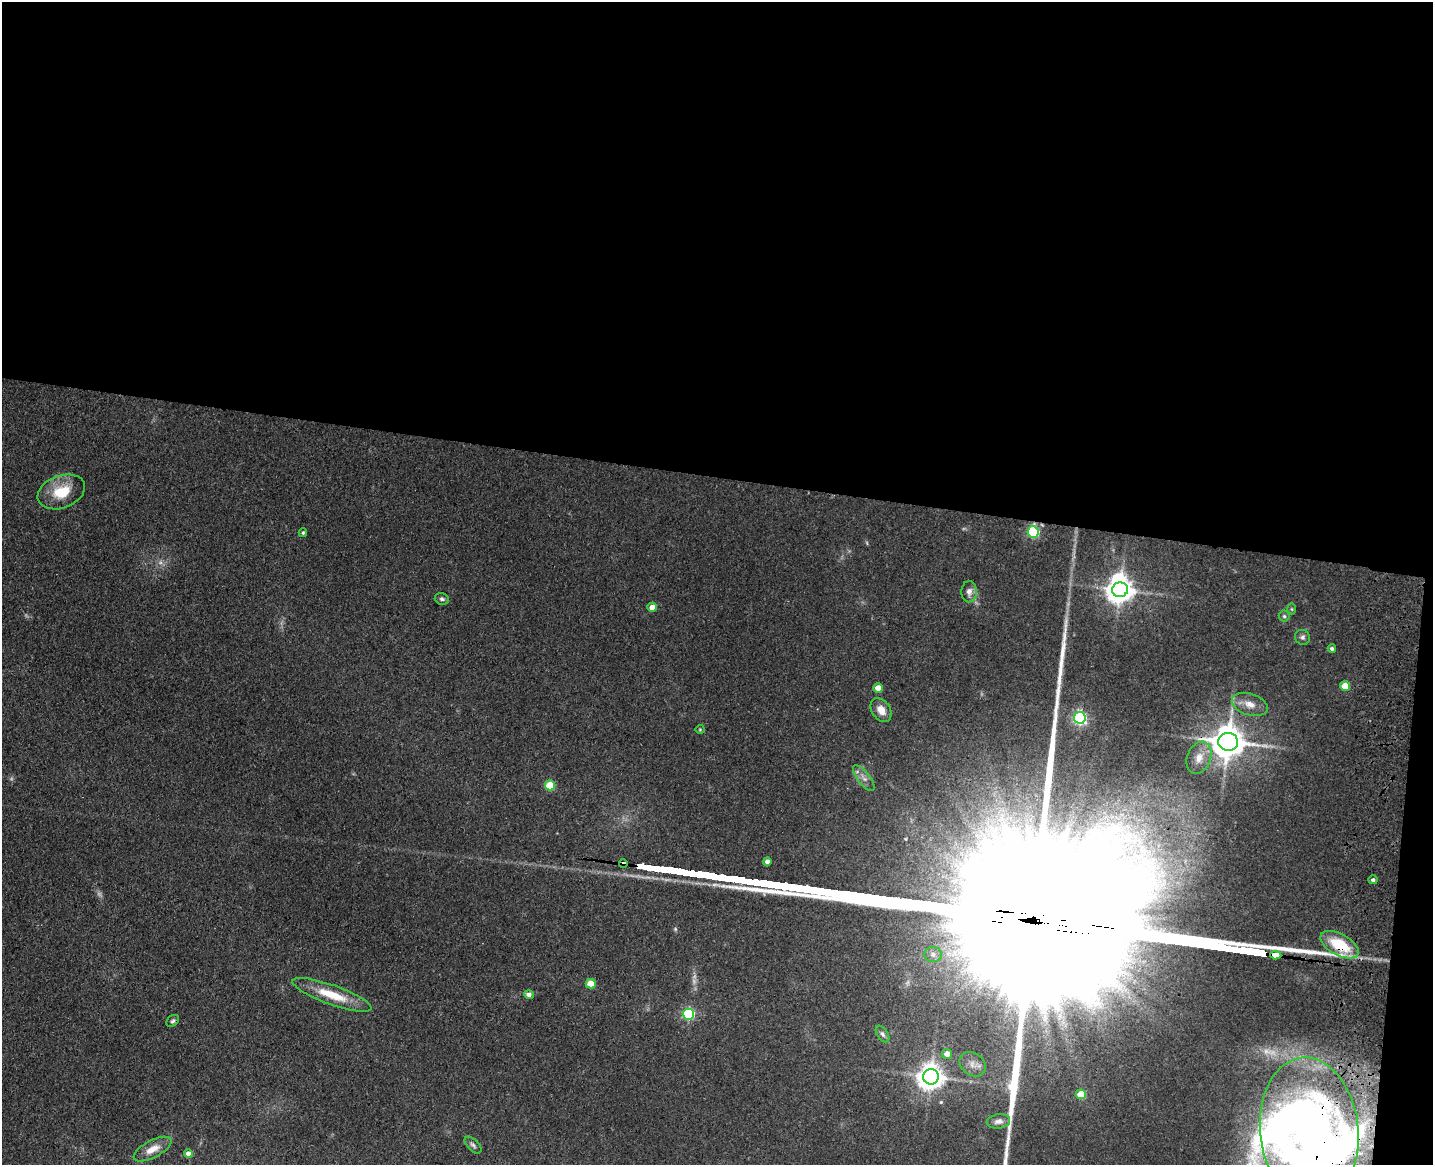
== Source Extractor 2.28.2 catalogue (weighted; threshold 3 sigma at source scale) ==
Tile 3 of 3 x 4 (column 3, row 1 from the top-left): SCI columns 3194-4624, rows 3507-4669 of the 4844 x 4686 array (HDU 1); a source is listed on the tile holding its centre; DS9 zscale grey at full resolution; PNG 1435 x 1167 px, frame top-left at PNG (2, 2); each listed source drawn as its Kron ellipse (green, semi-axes under 4 px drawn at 4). Shown black and unused: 42% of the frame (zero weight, under 3 of 4 exposures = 6% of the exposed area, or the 3 px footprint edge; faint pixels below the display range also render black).
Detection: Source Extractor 2.28.2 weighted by HDU 2 'WHT'; one run over the whole footprint, this tile lists its part. Background 0.0939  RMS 0.0065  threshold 0.0295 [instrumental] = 3 sigma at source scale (4.5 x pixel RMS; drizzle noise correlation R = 1.50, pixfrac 1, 0.05/0.05 arcsec/px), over >= 5 px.
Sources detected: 55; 4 too faint to see at this stretch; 8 inside a brighter object's white glare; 1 long thin detection or spike segment (spike, bleed or trail) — neither listed nor drawn; the other 42 listed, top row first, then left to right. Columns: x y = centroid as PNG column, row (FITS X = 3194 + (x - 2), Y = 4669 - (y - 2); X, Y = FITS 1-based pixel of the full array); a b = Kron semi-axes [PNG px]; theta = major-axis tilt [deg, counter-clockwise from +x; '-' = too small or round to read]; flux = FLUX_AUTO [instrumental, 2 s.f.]
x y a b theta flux
61 492 25 16 21 21
1033 532 6 5 - 71
303 533 4 4 - 1
1120 590 8 7 - 840
969 592 11 8 87 3.9
442 599 7 5 -16 1.7
652 607 4 4 - 8
1292 609 6 4 -89 0.84
1284 616 5 5 - 1.2
1302 637 7 7 - 2
1332 649 4 4 - 1.8
1345 686 5 4 - 15
878 688 5 4 - 7.9
1250 704 18 10 -18 8.3
881 710 13 9 -55 6.8
1080 718 6 6 - 150
700 729 4 4 - 0.68
1228 742 10 9 - 1500
1199 758 16 11 68 8.9
864 778 15 6 -52 4.3
550 785 5 5 - 25
767 862 4 4 - 3.9
623 863 4 3 - 60
1373 880 4 4 - 1.7
1340 945 21 10 -29 28
933 954 8 7 - 3.2
1276 955 5 3 - 340
591 984 5 5 - 15
332 995 41 9 -19 22
529 995 5 4 - 3.2
688 1014 5 5 - 83
173 1021 7 5 39 1.4
882 1034 9 5 -57 1.9
947 1054 5 5 - 6.7
973 1064 14 11 -36 5.7
931 1077 8 7 - 790
1081 1094 5 5 - 19
998 1121 12 7 7 3.4
1309 1131 73 49 -84 400
473 1145 10 5 -45 1.9
153 1149 21 8 28 7.7
188 1154 4 4 - 5.1
Overlapping masked pixels (flux is a lower limit): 6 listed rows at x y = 1033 532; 1228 742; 623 863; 1340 945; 1276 955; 1309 1131